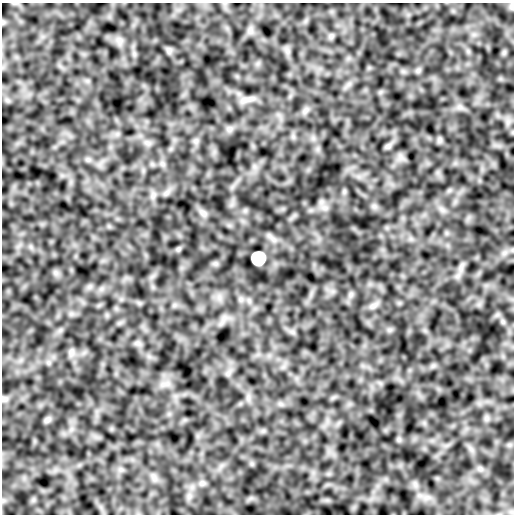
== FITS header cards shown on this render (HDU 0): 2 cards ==
NAXIS1  =                  512
NAXIS2  =                  512

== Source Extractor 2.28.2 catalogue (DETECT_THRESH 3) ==
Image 512 x 512 px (HDU 0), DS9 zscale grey, 1 PNG px = 1 image px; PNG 516 x 516 px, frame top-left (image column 1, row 512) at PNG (2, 3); no overlay
Background 5.19e-05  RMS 0.0044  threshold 0.0131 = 3 sigma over >= 5 px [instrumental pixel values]
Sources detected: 12; all 12 listed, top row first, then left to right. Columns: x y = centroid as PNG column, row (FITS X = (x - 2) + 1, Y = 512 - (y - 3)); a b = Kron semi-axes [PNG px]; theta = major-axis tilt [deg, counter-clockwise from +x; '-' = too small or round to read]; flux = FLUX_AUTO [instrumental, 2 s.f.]
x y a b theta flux
512 6 8 4 84 0.45
247 99 21 7 11 2
229 129 7 6 - 0.93
388 146 8 6 44 0.76
203 213 11 8 -38 1.3
178 249 7 4 71 0.45
258 258 9 9 - 40
373 306 11 6 24 1.3
71 352 11 7 80 1.3
4 399 9 7 -9 0.79
47 420 9 6 30 0.7
202 483 7 5 44 0.76
At the frame edge (FLAGS 8, measured only in part): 2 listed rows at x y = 512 6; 4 399